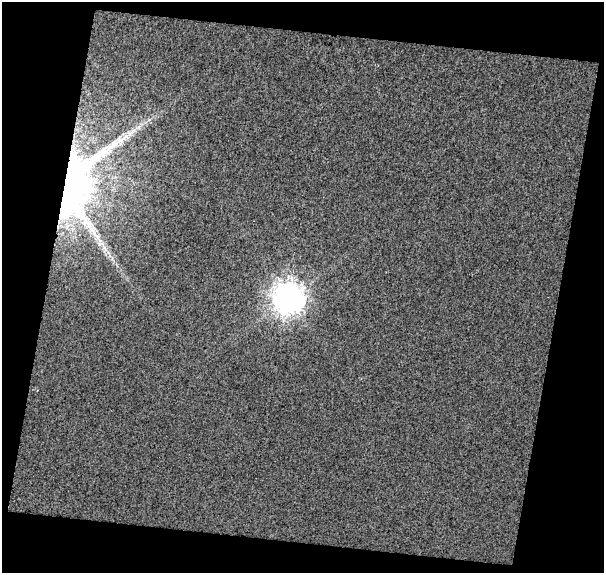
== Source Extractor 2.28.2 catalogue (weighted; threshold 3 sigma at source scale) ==
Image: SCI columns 1-602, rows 28-598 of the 602 x 625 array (HDU 1 of 3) = the unmasked area's bounding box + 8 px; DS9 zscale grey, full resolution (1 PNG px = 1 image px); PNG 606 x 575 px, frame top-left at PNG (2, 2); no overlay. Shown black and unused: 25% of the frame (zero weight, under 2 of 3 exposures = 2% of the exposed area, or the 3 px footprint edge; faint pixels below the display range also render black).
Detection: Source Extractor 2.28.2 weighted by HDU 2 'WHT'. Background -9.35e-04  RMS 0.48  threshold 2.17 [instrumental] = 3 sigma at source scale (4.5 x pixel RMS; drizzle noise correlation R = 1.50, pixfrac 1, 0.0396/0.0396 arcsec/px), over >= 5 px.
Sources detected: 4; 1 inside a brighter listed object's ellipse — not listed separately; the other 3 listed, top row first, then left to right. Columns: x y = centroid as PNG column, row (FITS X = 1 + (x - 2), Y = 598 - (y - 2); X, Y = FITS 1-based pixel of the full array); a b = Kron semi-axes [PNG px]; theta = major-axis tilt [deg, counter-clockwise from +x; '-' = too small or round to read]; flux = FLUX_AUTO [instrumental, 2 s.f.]
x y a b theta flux
73 186 60 33 68 30000
105 249 10 5 -54 210
288 298 11 10 - 59000
Overlapping masked pixels (flux is a lower limit): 1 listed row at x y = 73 186